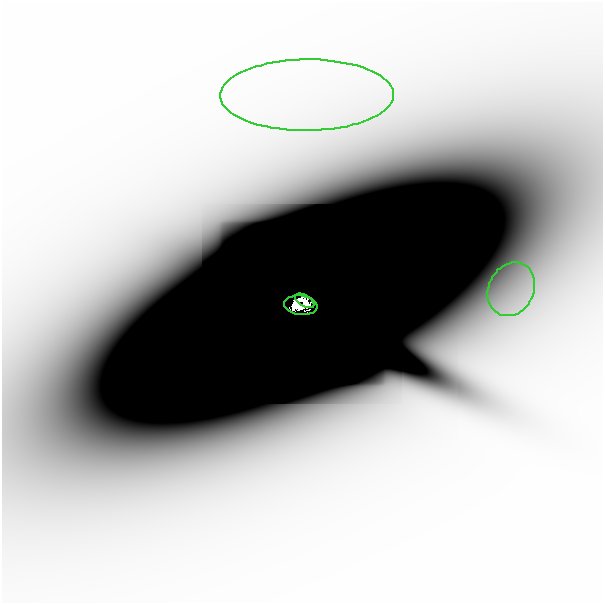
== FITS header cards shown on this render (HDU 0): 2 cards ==
NAXIS1  =                  601
NAXIS2  =                  601

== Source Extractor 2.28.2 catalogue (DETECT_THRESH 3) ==
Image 601 x 601 px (HDU 0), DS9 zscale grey, 1 PNG px = 1 image px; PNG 605 x 605 px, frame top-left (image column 1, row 601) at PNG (2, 2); each listed source drawn as its Kron ellipse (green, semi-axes under 4 px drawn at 4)
Background -7.64e-08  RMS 3.8e-08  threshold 1.13e-07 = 3 sigma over >= 5 px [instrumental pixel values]
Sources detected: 7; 3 with non-positive FLUX_AUTO (blend fragments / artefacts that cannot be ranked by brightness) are neither listed nor drawn; the other 4 listed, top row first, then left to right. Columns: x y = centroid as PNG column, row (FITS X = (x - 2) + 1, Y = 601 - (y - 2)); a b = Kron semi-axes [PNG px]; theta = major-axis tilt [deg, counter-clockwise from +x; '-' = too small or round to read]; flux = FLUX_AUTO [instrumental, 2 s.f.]
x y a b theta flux
307 95 87 35 0 7.9e-04
511 289 28 22 64 1.0e-04
305 301 10 5 -31 2.9e-01
301 305 17 9 -7 1.3e+00
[3 non-positive-flux detections neither listed nor drawn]